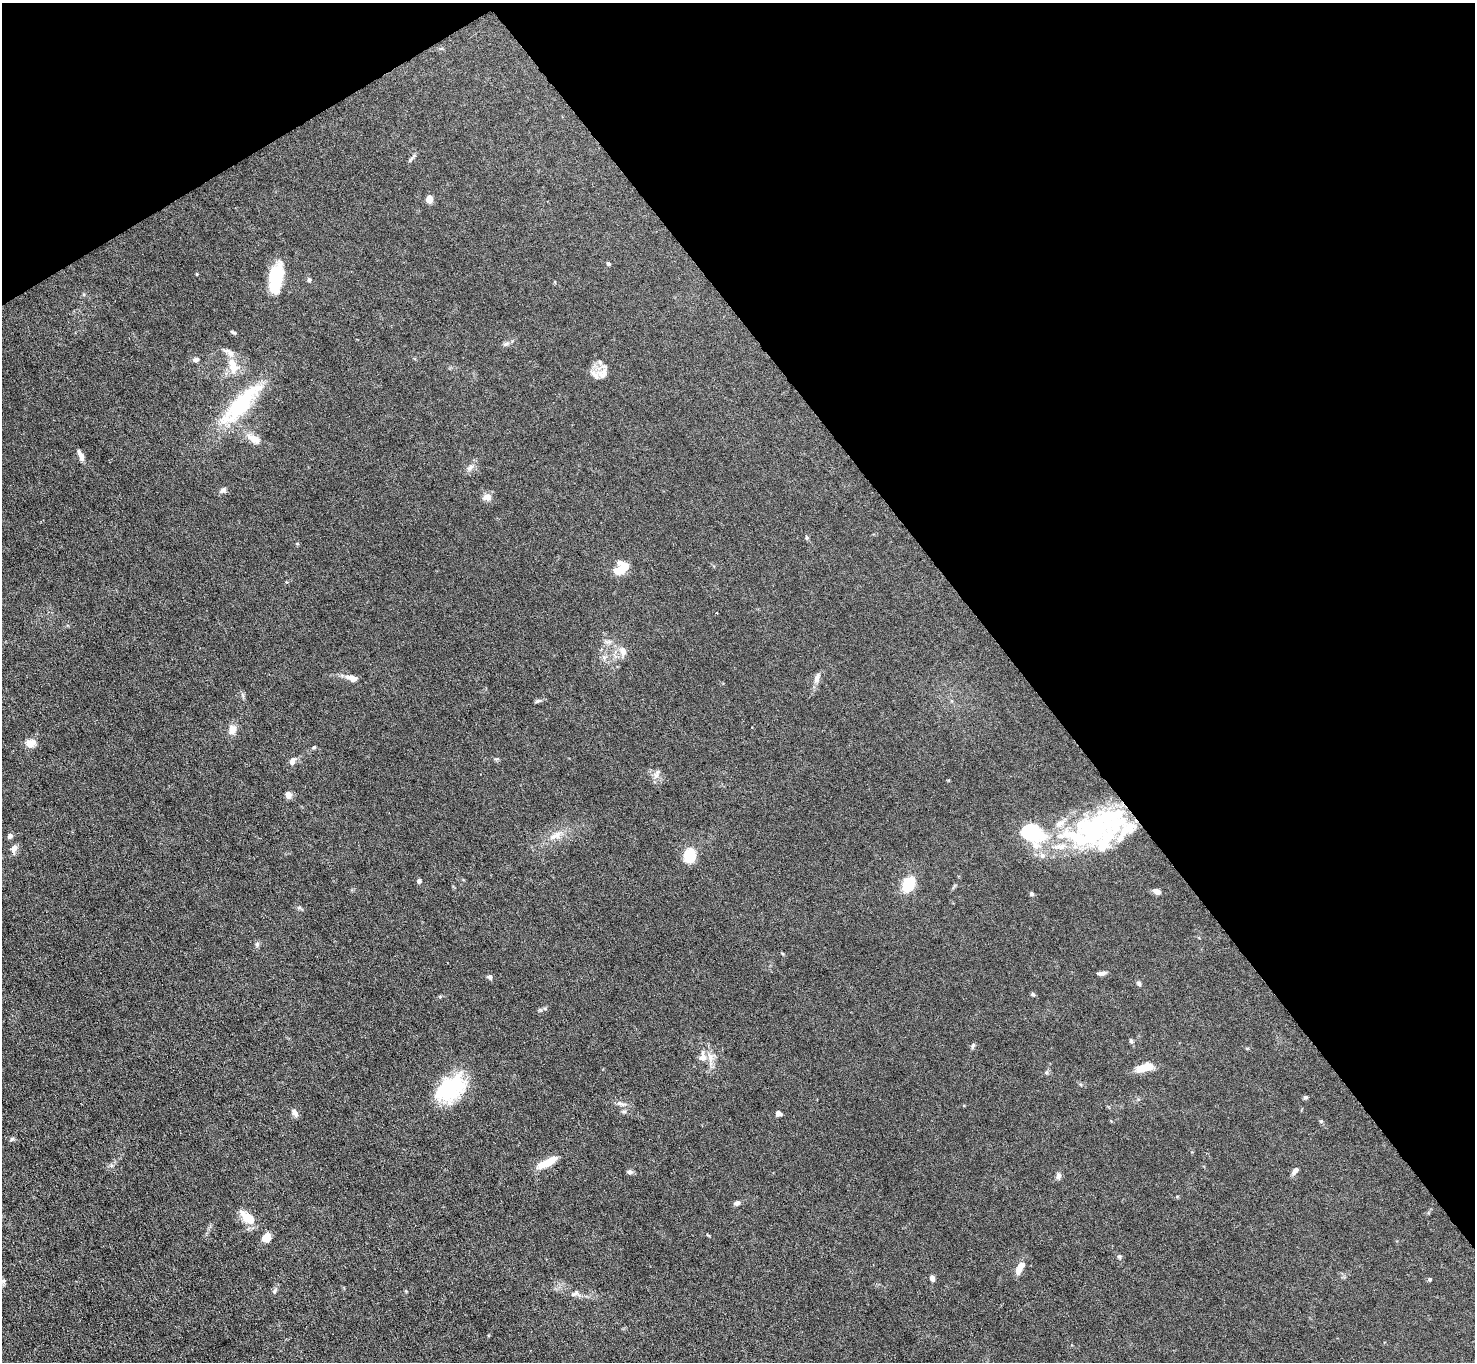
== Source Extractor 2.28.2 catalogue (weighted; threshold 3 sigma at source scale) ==
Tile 3 of 4 x 4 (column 3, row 1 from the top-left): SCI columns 2948-4420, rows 4235-5594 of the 5894 x 5888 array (HDU 1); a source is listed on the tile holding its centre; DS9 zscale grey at full resolution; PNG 1477 x 1364 px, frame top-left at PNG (2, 3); no overlay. Shown black and unused: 34% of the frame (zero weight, under 4 of 8 exposures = <1% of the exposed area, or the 3 px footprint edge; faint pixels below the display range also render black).
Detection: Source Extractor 2.28.2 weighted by HDU 2 'WHT'; one run over the whole footprint, this tile lists its part. Background 0.0261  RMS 0.0022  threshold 0.00888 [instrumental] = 3 sigma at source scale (4.09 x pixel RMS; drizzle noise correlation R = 1.36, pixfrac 0.8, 0.05/0.05 arcsec/px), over >= 5 px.
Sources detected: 86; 4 inside a brighter object's white glare — not listed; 8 inside a brighter listed object's ellipse — not listed separately; the other 74 listed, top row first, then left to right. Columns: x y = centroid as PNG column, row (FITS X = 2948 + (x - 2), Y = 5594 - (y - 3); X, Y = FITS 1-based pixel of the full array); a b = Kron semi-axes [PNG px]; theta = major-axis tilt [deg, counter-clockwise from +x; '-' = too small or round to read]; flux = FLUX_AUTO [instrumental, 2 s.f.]
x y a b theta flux
410 159 9 4 51 0.44
429 199 7 6 - 1.6
608 263 5 4 - 0.3
197 274 5 3 - 0.15
276 278 29 13 83 9.7
309 280 6 5 - 0.3
234 332 8 4 -21 0.28
506 344 8 5 21 0.49
196 359 7 5 2 0.65
233 365 23 11 -75 3.5
603 373 17 12 46 1.8
240 405 56 16 47 17
254 439 23 10 -28 2.2
81 455 13 5 -68 1.1
470 467 11 6 37 0.8
223 490 8 6 56 0.59
487 497 11 9 8 1.1
807 537 6 4 -69 0.29
297 543 5 3 - 0.19
619 570 14 11 61 3.5
623 651 12 8 -80 1.3
604 658 8 6 -56 0.64
352 678 18 7 -16 1.4
817 678 15 7 70 1.1
538 701 9 4 24 0.37
232 729 9 7 81 1.7
30 743 10 8 19 2.1
314 747 5 4 - 0.25
292 761 9 6 69 1.1
656 775 8 7 - 0.84
288 795 8 8 - 0.88
1109 817 67 32 4 21
1033 833 27 20 -29 15
10 836 6 5 - 0.53
556 836 19 8 29 2
1060 846 22 9 7 3.2
14 848 11 7 65 1
690 855 9 7 85 11
1042 855 8 6 76 0.7
419 881 5 4 - 0.68
909 884 10 7 58 9.4
1156 891 8 5 -23 1.3
1031 894 5 5 - 0.37
299 908 7 4 1 0.32
257 944 7 5 47 0.38
1101 973 9 5 6 0.76
490 977 6 5 - 0.5
1139 983 6 5 - 0.41
1033 994 6 5 - 0.3
1131 1041 7 5 -71 0.32
973 1046 8 5 68 0.38
710 1057 14 9 -77 1.6
1142 1068 15 9 25 2.5
450 1089 38 25 41 13
1305 1097 6 4 -18 0.27
621 1104 17 5 -11 0.77
295 1113 10 6 -60 0.79
778 1113 6 5 - 0.71
1321 1121 5 4 - 0.22
12 1139 6 5 - 0.33
547 1163 24 8 26 3.4
1295 1170 11 6 46 0.68
630 1172 7 7 - 0.47
1058 1176 8 7 - 0.63
737 1203 8 5 23 0.67
248 1218 19 9 -38 3.9
266 1238 9 7 57 2.4
1119 1256 6 5 - 0.33
1019 1269 13 8 81 1.4
932 1278 6 5 - 0.79
1429 1279 4 4 - 0.31
3 1281 7 6 - 0.45
275 1291 8 5 29 0.4
575 1293 14 7 12 0.87